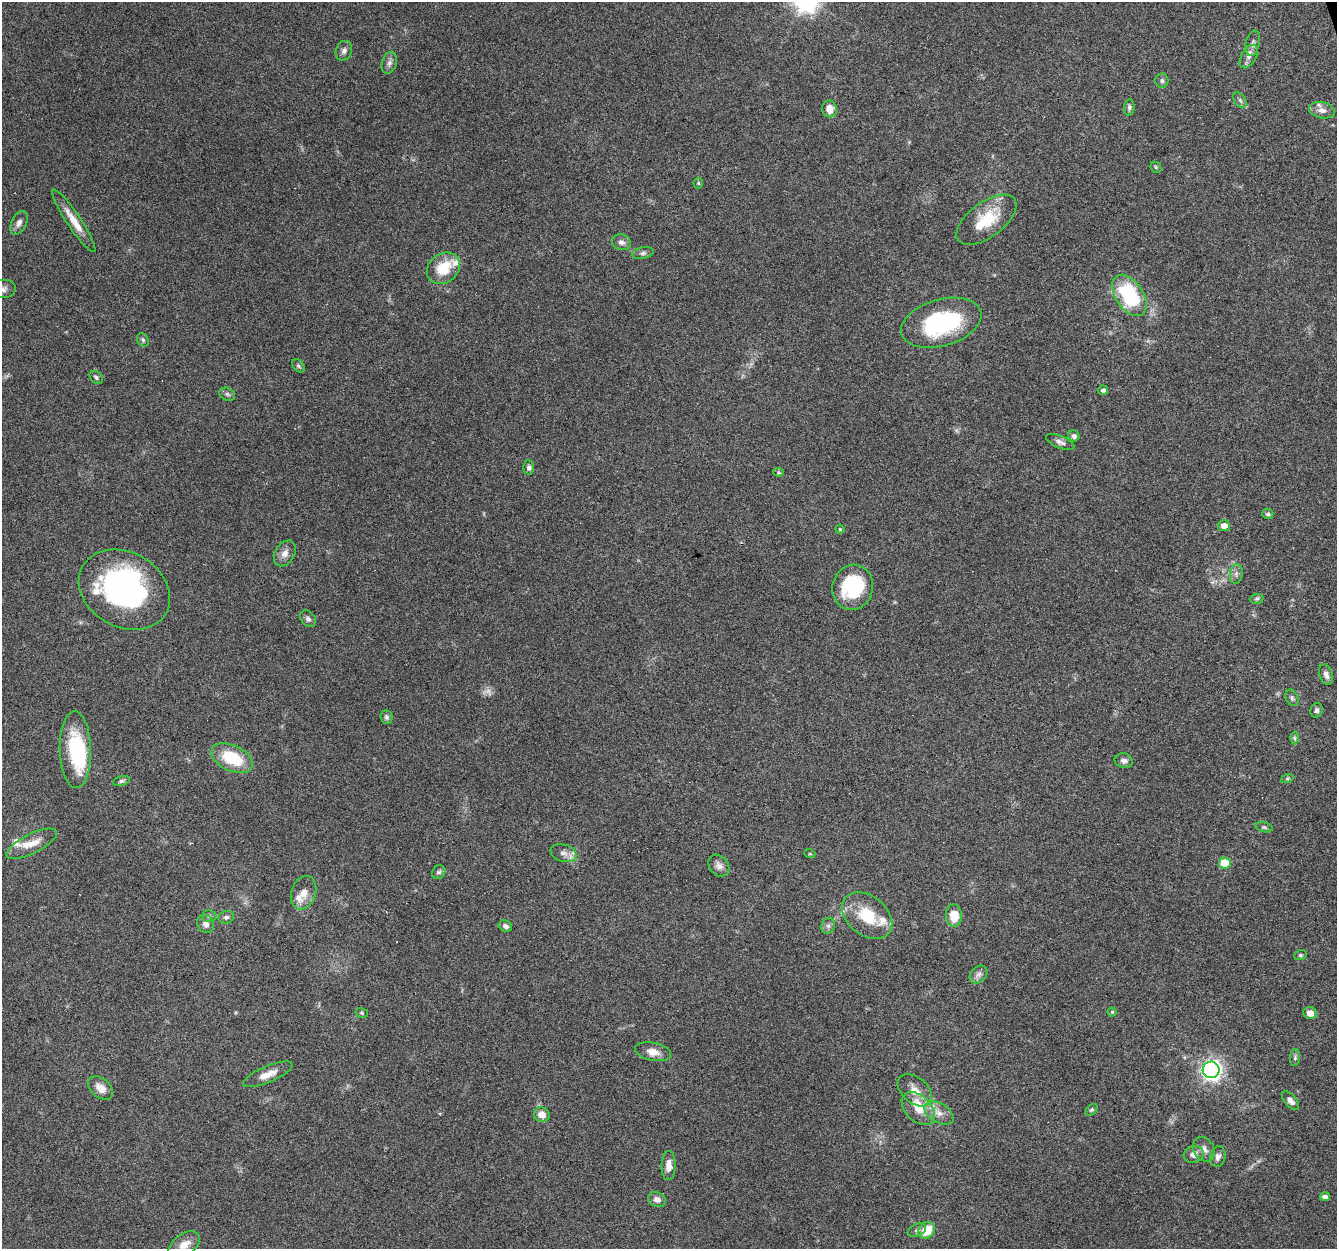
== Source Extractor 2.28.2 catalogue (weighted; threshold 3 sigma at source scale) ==
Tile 10 of 4 x 4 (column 2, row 3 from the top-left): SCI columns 1336-2670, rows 1306-2552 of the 5340 x 5160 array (HDU 1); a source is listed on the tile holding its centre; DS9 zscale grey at full resolution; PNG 1339 x 1251 px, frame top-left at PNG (2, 2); each listed source drawn as its Kron ellipse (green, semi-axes under 4 px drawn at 4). Shown black and unused: <1% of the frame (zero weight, under 4 of 8 exposures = <1% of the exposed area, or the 3 px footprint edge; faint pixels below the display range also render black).
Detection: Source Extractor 2.28.2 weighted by HDU 2 'WHT'; one run over the whole footprint, this tile lists its part. Background 0.0853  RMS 0.0039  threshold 0.0161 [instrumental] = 3 sigma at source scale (4.09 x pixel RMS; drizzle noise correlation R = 1.36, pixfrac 0.8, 0.0396/0.0396 arcsec/px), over >= 5 px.
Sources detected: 101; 1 too faint to see at this stretch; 1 inside a brighter object's white glare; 3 cosmic-ray / hot-pixel residue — neither listed nor drawn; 8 inside a brighter listed object's ellipse — not listed separately; the other 88 listed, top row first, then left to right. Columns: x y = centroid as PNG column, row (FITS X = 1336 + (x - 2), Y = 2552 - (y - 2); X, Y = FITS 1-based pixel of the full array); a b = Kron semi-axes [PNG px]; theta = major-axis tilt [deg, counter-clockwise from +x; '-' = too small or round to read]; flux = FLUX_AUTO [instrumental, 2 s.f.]
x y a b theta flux
1253 43 13 7 78 1.6
344 51 10 8 65 1.5
1249 56 13 7 59 2.1
389 63 11 7 73 1.6
1162 81 7 7 - 0.96
1240 100 8 5 -55 0.94
1129 107 8 5 84 0.82
829 109 8 7 - 3.9
1322 110 13 8 -13 2.3
1156 167 6 5 - 0.49
698 183 5 5 - 0.45
986 220 35 17 37 15
74 221 37 7 -56 6.2
19 223 13 7 64 1.9
621 242 9 8 - 1.8
643 253 11 5 10 1.1
443 268 18 14 37 11
3 289 12 9 0 1.9
1129 295 23 13 -56 30
941 323 41 23 16 41
143 340 7 5 -62 0.78
298 366 8 5 -50 0.73
96 377 7 5 -39 0.8
1103 390 5 4 - 1.3
227 394 8 6 -28 0.96
1074 436 6 5 - 1.1
1060 442 15 6 -23 1.6
529 467 7 5 -89 0.99
779 472 5 4 - 0.52
1268 514 5 5 - 0.9
1224 526 6 5 - 2.6
840 529 4 4 - 0.47
285 553 14 9 60 2.5
1236 574 10 6 81 1.4
853 587 23 20 74 27
124 590 48 37 -30 87
1257 599 7 5 3 0.62
308 619 9 7 -47 1.1
1326 675 11 6 -69 1.7
1292 698 8 6 -66 0.89
1316 710 7 6 - 1.1
386 717 7 6 - 0.9
1294 738 6 4 -90 0.54
75 750 38 15 -88 24
232 758 22 12 -25 16
1124 761 9 7 -11 1.5
1287 779 6 4 19 0.57
121 781 8 4 14 0.8
1264 827 8 5 -14 0.73
32 844 28 9 26 5
564 853 13 8 -17 2.4
810 854 5 3 - 0.41
1225 863 6 5 - 12
719 866 12 9 -50 2
439 872 7 6 - 0.89
304 893 17 12 70 3.8
954 915 11 8 -88 6.7
209 916 7 5 1 0.88
867 916 28 19 -39 14
226 917 8 6 15 1.1
206 924 9 8 - 2.2
505 926 7 5 -26 1.2
828 926 8 6 63 1.2
1300 955 6 5 - 0.6
979 974 10 7 44 1.5
1112 1012 4 4 - 0.5
362 1013 6 5 - 0.58
1310 1013 6 6 - 2.9
653 1052 18 9 -11 3.6
1295 1057 8 5 83 0.72
1211 1070 8 8 - 160
268 1074 27 8 23 4.2
101 1088 14 9 -39 3.7
915 1090 20 13 -41 4.6
1290 1101 11 6 -49 1.9
918 1109 20 12 -44 7
1092 1110 7 5 40 0.59
939 1113 16 9 -31 3.7
542 1115 8 7 - 3.1
1204 1149 13 10 -57 2.6
1194 1154 10 8 17 2.7
1218 1157 10 7 77 1.8
669 1166 14 7 88 3.4
1325 1197 5 4 - 1.6
657 1200 9 7 -23 1.9
917 1230 10 6 24 1
927 1230 9 7 46 7.8
184 1245 17 10 35 3.7
Isophote crosses this tile's border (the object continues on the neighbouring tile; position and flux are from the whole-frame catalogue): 2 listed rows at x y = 3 289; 184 1245